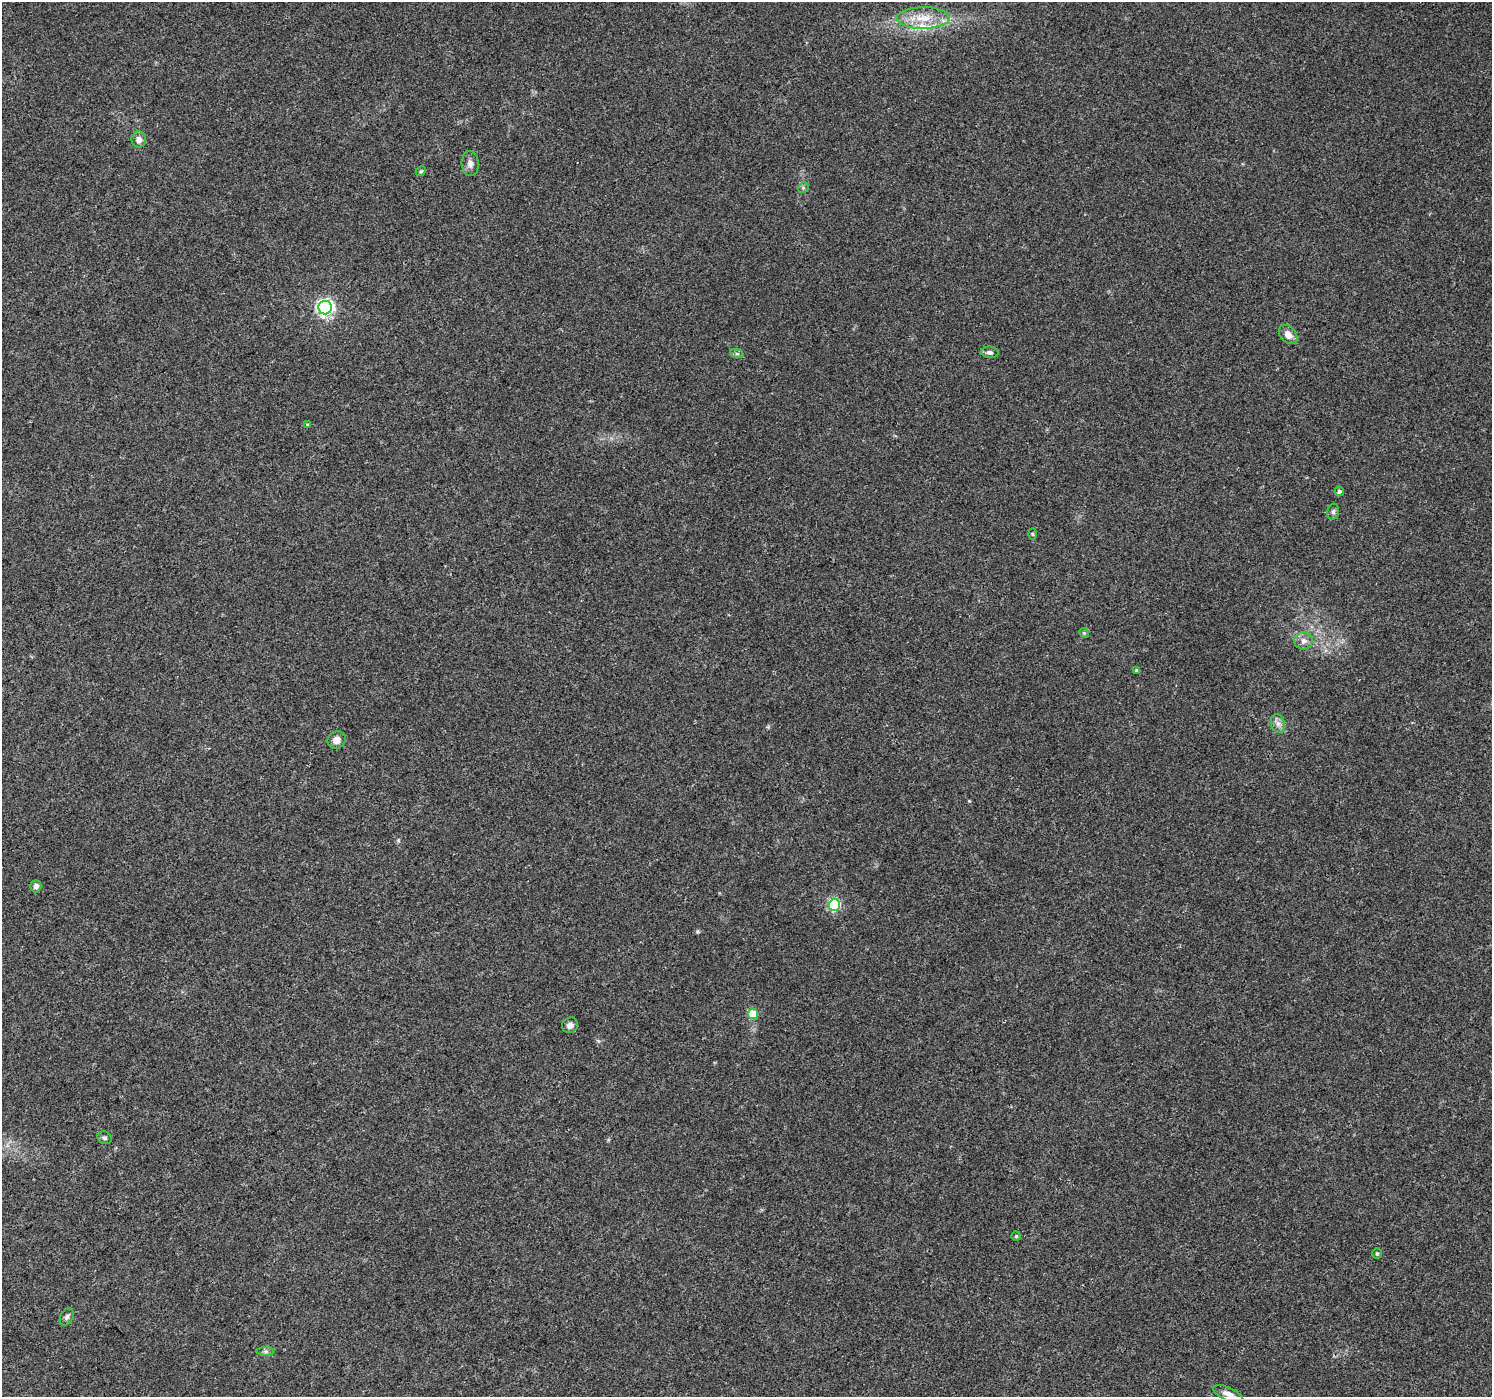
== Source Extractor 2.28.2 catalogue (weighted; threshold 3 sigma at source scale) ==
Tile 7 of 4 x 4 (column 3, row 2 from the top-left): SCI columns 2988-4477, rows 2986-4380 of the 5969 x 5907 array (HDU 1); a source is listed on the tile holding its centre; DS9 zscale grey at full resolution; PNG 1494 x 1399 px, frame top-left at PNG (2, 2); each listed source drawn as its Kron ellipse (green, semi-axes under 4 px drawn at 4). Shown black and unused: <1% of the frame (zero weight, under 3 of 4 exposures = <1% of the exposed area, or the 3 px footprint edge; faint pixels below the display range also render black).
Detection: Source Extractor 2.28.2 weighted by HDU 2 'WHT'; one run over the whole footprint, this tile lists its part. Background 0.0342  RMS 0.0035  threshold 0.0158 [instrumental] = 3 sigma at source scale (4.5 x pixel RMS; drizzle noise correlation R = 1.50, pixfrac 1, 0.0396/0.0396 arcsec/px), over >= 5 px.
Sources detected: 29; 1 inside a brighter listed object's ellipse — not listed separately; the other 28 listed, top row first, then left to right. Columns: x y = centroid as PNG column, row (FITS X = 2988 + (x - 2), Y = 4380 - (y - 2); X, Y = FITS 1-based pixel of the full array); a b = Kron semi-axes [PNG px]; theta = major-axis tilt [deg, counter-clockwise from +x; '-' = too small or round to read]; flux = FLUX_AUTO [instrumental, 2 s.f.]
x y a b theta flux
923 18 26 11 0 7.6
139 140 8 7 - 1.8
470 164 12 8 -87 1.9
421 171 6 4 43 0.45
803 188 6 4 46 0.58
325 308 7 7 - 110
1288 334 11 7 -48 2.9
990 352 8 6 -6 1
737 354 7 4 -18 0.69
308 425 3 3 - 2
1339 491 5 4 - 0.8
1333 512 8 6 74 0.83
1032 534 6 4 -88 0.37
1084 633 5 4 - 0.38
1304 641 9 8 - 1.9
1137 671 4 3 - 0.71
1278 724 10 7 -74 1.6
337 740 9 8 - 2.4
36 886 6 5 - 1.8
834 905 6 5 - 38
753 1014 5 5 - 9.5
570 1025 8 7 - 1.6
105 1138 7 6 - 0.75
1016 1236 4 4 - 0.45
1377 1253 5 5 - 0.45
67 1317 9 6 60 1.1
266 1351 9 4 0 0.82
1228 1394 16 6 -24 2.2
Isophote crosses this tile's border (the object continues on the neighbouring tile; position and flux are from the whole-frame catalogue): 1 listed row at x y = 1228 1394